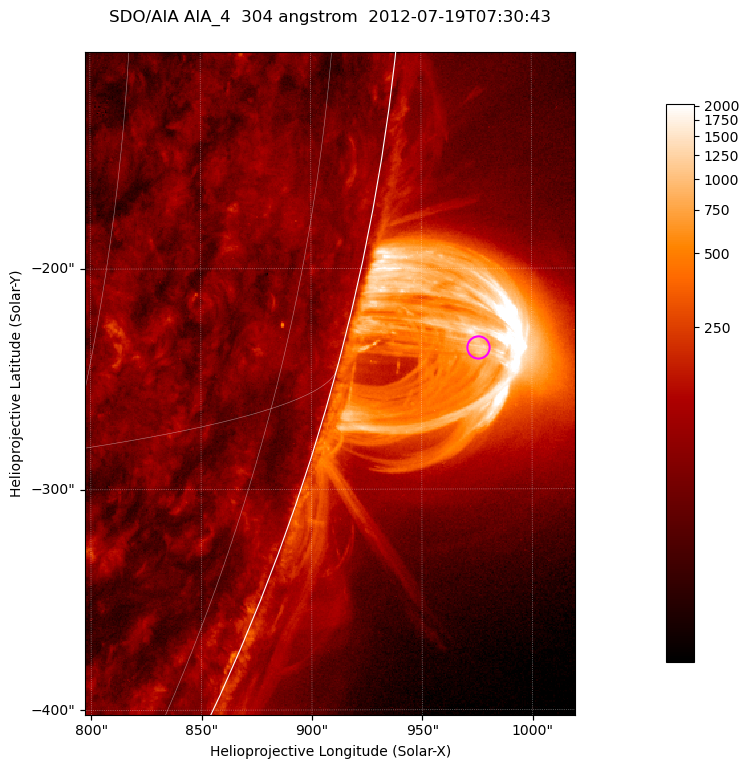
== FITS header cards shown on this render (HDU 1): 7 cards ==
TELESCOP= 'SDO/AIA '           / For AIA: SDO/AIA
INSTRUME= 'AIA_4   '           / For AIA: AIA_ATA1, AIA_ATA2, AIA_ATA3 or AIA_AT
WAVELNTH=                  304 / [angstrom] Wavelength
WAVEUNIT= 'angstrom'           / Wavelength unit: angstrom
DATE-OBS= '2012-07-19T07:30:43.127' / [ISO] Date when observation started; ISO 8
CTYPE1  = 'HPLN-TAN'           / CTYPE1; Typically HPLN
CTYPE2  = 'HPLT-TAN'           / CTYPE2; Typically HPLT

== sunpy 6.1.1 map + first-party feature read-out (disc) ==
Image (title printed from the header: SDO/AIA AIA_4  304 angstrom  2012-07-19T07:30:43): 370 x 500 px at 0.6 arcsec/px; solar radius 944 arcsec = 1573 px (partial field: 1.2% of the solar disc is inside the frame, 49% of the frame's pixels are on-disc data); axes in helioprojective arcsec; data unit not stated in the header (colour bar unlabelled)
Orientation: roll -0.132 deg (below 1 deg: not rotated)
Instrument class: DISC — disc imager (sunpy class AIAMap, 304 A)
Bright regions (active regions / flare kernels): reference = the on-disc median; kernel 3 px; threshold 5 sigma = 122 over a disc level ~61.9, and >= 1.15x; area >= 185 px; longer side >= 4 px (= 2.4 arcsec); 0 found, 0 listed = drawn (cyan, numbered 1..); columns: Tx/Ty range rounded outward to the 2 arcsec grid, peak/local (2 s.f.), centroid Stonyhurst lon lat
Off-limb structures (1.02-1.3 R_sun): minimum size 92 px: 2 found; the strongest spans PA ~250..260 deg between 1.02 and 1.14 R_sun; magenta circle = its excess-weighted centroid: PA ~255 deg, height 1.06 R_sun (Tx ~976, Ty ~-236 arcsec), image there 23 x the reference